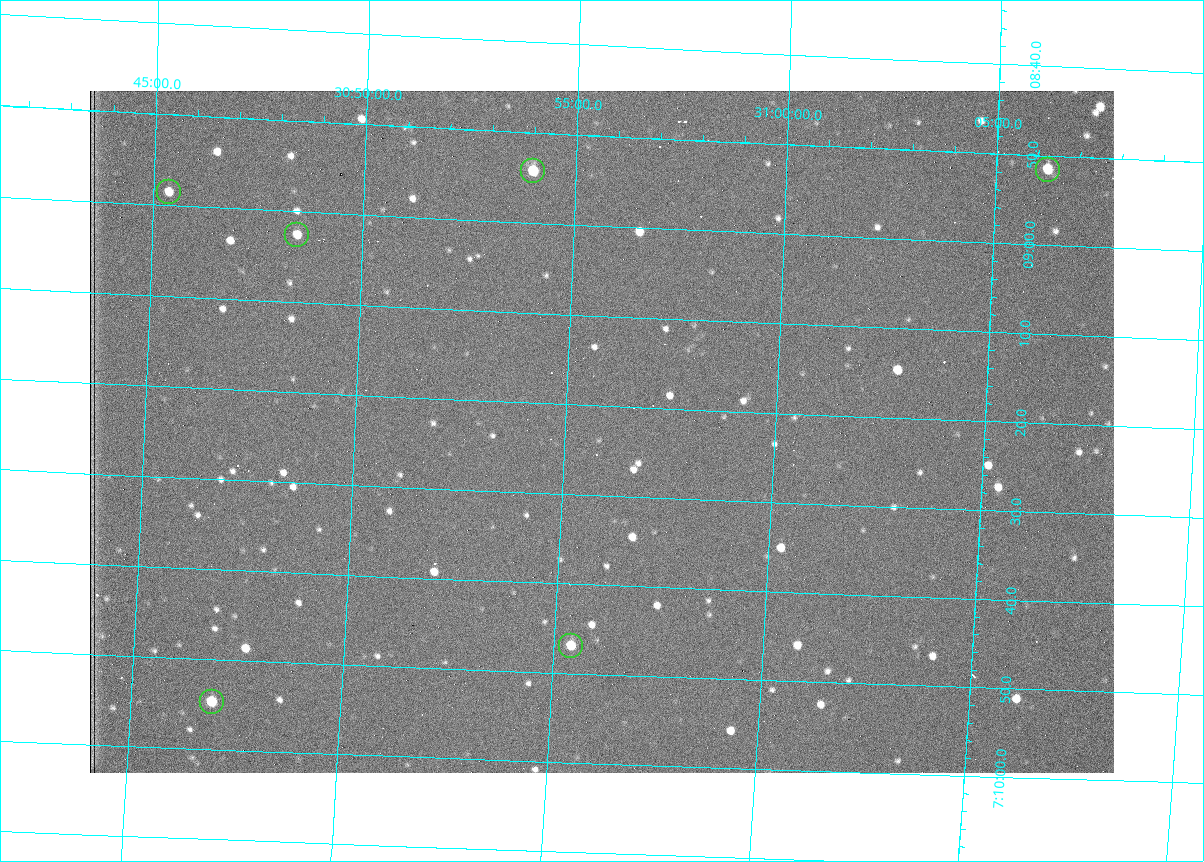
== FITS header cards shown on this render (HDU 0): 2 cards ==
NAXIS1  =                 1024 /fastest changing axis
NAXIS2  =                  682 /next to fastest changing axis

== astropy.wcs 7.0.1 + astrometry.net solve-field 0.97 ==
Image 1024 x 682 px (HDU 0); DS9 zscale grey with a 90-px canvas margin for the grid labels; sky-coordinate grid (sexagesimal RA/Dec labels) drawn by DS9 from the SOLVED WCS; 6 Tycho-2 reference stars matched to detected sources circled (green)
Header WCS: RA---TAN/DEC--TAN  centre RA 07:09:23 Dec +30:56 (107.35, +30.93 deg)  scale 1.43 arcsec/px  FOV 24.4' x 16.3'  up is -93 deg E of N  parity flipped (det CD > 0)
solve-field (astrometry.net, Tycho-2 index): VERIFIED the header's WCS against the Tycho-2 star catalogue (6 matches, 0 conflicts) and refined it, rather than solving blind
Solved WCS: RA---TAN-SIP/DEC--TAN-SIP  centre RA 07:09:23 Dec +30:56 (107.35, +30.93 deg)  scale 1.43 arcsec/px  FOV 24.4' x 16.3'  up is -93 deg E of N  parity flipped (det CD > 0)
The solver's refit moves the header's centre by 3.3 arcsec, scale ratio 0.9997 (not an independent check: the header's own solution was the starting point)
Tycho-2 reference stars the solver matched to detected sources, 6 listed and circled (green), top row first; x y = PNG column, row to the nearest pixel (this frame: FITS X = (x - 90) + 1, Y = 682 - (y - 91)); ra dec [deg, ICRS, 3 dp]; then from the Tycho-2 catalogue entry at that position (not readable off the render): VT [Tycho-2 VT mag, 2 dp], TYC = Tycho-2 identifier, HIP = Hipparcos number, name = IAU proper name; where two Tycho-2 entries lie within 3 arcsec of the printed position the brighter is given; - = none
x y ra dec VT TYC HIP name
1048 170 107.215 +31.104 11.64 2438-821-1 - -
533 171 107.226 +30.900 10.76 2438-883-1 - -
169 192 107.244 +30.756 12.13 2438-718-1 - -
297 235 107.261 +30.807 12.26 2438-856-1 - -
571 646 107.445 +30.924 11.38 2438-1056-1 - -
212 702 107.478 +30.782 11.68 2438-545-1 - -